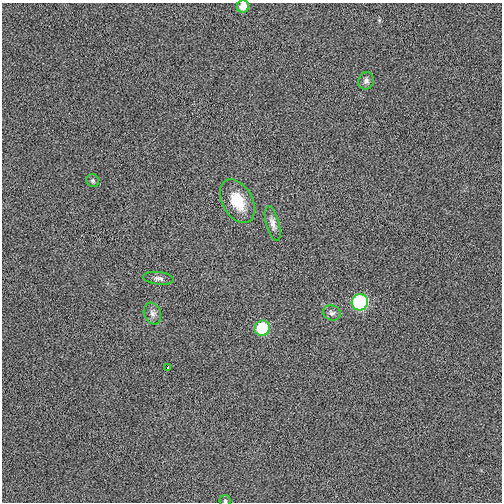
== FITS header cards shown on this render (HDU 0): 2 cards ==
NAXIS1  =                  500
NAXIS2  =                  500

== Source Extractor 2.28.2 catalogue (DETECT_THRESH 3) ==
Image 500 x 500 px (HDU 0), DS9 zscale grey, 1 PNG px = 1 image px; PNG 504 x 504 px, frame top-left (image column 1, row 500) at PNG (2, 3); each listed source drawn as its Kron ellipse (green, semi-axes under 4 px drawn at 4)
Background 2.81e-05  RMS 0.0095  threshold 0.0284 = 3 sigma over >= 5 px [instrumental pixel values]
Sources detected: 12; all 12 listed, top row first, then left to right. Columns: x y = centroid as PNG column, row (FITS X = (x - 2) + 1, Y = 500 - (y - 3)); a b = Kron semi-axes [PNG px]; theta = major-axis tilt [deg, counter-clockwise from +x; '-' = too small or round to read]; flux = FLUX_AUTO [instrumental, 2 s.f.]
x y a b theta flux
243 6 6 6 - 5.8
366 81 9 7 71 2.2
93 181 7 6 - 1.2
237 201 23 15 -61 17
273 224 18 6 -75 3.6
158 278 15 6 -7 2.4
360 302 8 8 - 67
332 313 9 7 -16 2
152 314 11 8 -71 3
262 328 8 7 - 27
168 367 4 3 - 3
225 501 5 5 - 1.1
At the frame edge (FLAGS 8, measured only in part): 2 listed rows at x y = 243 6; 225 501